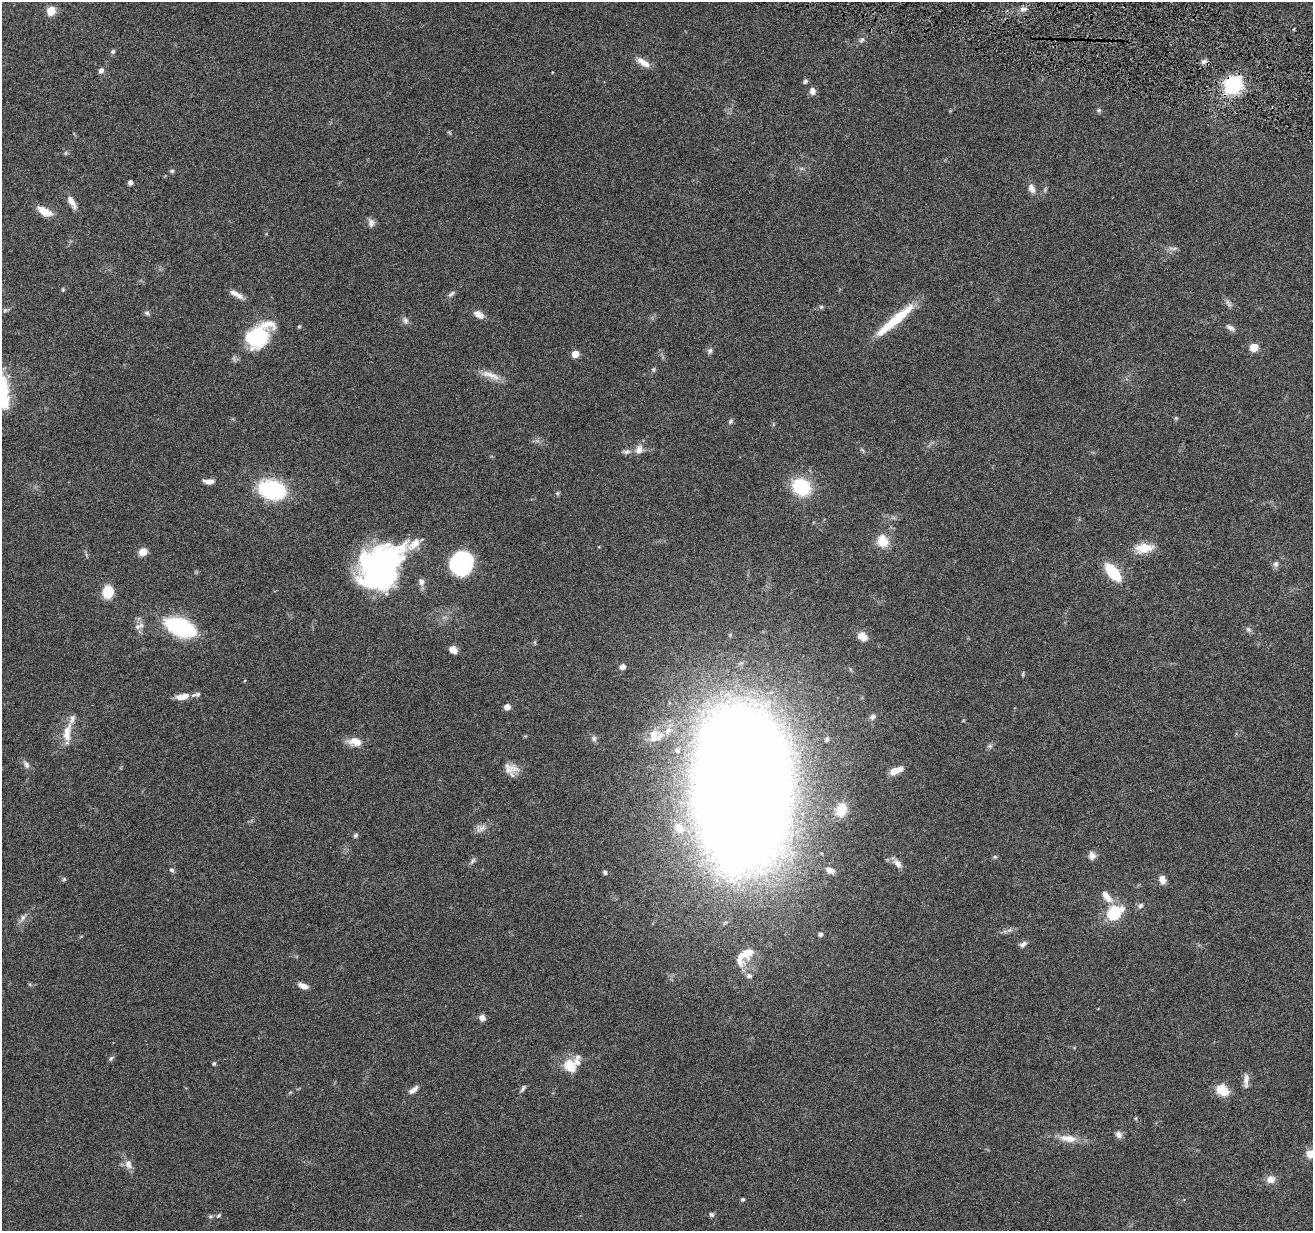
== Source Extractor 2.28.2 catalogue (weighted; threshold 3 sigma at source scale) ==
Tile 10 of 4 x 4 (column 2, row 3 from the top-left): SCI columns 1314-2624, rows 1484-2712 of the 5245 x 5297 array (HDU 1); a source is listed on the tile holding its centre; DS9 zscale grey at full resolution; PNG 1315 x 1233 px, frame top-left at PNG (2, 2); no overlay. Shown black and unused: <1% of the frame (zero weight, under 4 of 8 exposures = <1% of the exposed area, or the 3 px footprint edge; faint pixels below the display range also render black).
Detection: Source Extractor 2.28.2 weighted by HDU 2 'WHT'; one run over the whole footprint, this tile lists its part. Background 0.0614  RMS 0.0042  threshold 0.0171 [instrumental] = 3 sigma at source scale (4.09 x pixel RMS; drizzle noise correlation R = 1.36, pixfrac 0.8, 0.05/0.05 arcsec/px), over >= 5 px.
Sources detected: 125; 2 inside a brighter object's white glare — not listed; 5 inside a brighter listed object's ellipse — not listed separately; the other 118 listed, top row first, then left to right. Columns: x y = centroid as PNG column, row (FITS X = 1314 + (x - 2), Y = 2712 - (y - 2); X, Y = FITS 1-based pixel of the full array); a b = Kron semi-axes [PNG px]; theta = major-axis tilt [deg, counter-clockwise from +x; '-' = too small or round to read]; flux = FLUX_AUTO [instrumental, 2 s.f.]
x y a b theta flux
1023 9 10 7 -1 1.6
51 11 5 5 - 14
862 39 8 6 46 1.1
113 51 6 5 - 0.72
1204 61 7 6 - 1.3
643 62 18 8 -33 3.7
101 70 7 6 - 1.3
805 81 6 5 - 0.88
1233 85 12 10 46 40
812 91 9 8 - 1.8
1099 110 6 6 - 0.7
449 132 7 3 -59 0.43
65 153 6 4 89 0.52
172 171 6 4 2 0.69
130 182 5 5 - 1.3
1032 188 12 8 -64 2.4
72 202 18 6 -58 3.1
44 211 18 8 -29 5.4
371 223 12 8 90 1.7
63 290 6 3 -89 0.42
451 294 10 5 38 1.1
238 295 20 6 -39 2.6
1228 303 13 4 -55 1.2
821 307 6 5 - 0.61
5 310 6 5 - 0.71
147 313 7 6 - 0.83
479 314 11 7 -31 3.2
405 320 9 8 - 1.3
895 320 57 9 40 15
299 326 5 4 - 0.42
1230 328 12 6 -32 1.4
256 337 30 24 34 23
1254 347 6 6 - 6.2
710 351 8 6 76 1.1
575 354 5 5 - 6.5
653 369 5 5 - 0.54
491 375 29 8 -20 4.3
1176 418 5 5 - 0.52
731 421 8 5 50 0.72
639 450 11 9 67 2.9
626 452 10 6 9 1.3
209 481 12 6 -2 2.2
801 487 18 15 -35 21
272 490 20 14 -16 42
557 493 6 5 - 0.58
883 541 13 12 - 7.4
1144 548 23 11 7 6.9
143 552 8 7 - 3.8
386 557 68 26 26 63
461 563 20 19 - 42
1276 564 8 7 - 1.3
1113 572 19 9 -50 15
421 582 10 8 -81 1.7
108 592 10 9 - 9.6
137 627 12 7 35 1.8
180 627 25 13 -22 44
1248 629 8 6 -44 1
863 636 11 8 -34 3.9
453 650 9 7 -32 2.5
622 667 6 6 - 1.6
1023 674 6 4 72 0.45
198 694 8 6 5 1.2
184 696 9 7 7 3.5
507 707 5 4 - 3.7
873 717 8 6 32 1.1
668 731 11 9 58 3.1
654 734 17 14 88 5.6
67 736 18 11 85 5.2
594 739 8 6 -89 1
827 740 5 5 - 0.71
355 742 17 10 -11 4.6
990 746 6 5 - 0.79
677 750 7 6 - 1.2
26 764 11 7 -58 1.6
508 770 34 10 13 3.9
895 771 14 6 21 4.3
741 789 94 52 89 2200
841 810 14 10 75 6
481 828 17 7 31 2.2
679 828 15 12 -57 6
356 835 6 5 - 0.79
1092 856 10 9 - 1.9
995 857 5 5 - 0.57
473 861 9 5 49 0.96
897 863 15 8 -47 2.2
172 870 7 5 -17 0.77
830 870 10 6 -27 2
605 872 5 4 - 0.66
64 879 6 4 46 0.53
1162 880 9 7 -75 2.8
1107 897 19 8 -51 3.7
1140 906 8 6 44 1
1114 913 9 7 33 29
23 918 13 6 60 1.7
1009 930 8 6 20 1.1
820 934 5 5 - 1.3
1023 944 10 6 35 1.4
745 955 26 12 43 7.3
749 976 7 6 - 1
303 986 12 6 -21 2.4
482 1018 8 7 - 1.8
111 1058 9 5 44 0.78
214 1063 5 4 - 0.62
570 1066 18 14 -60 7.3
1246 1079 16 7 84 2.4
523 1088 10 4 59 0.89
413 1090 14 6 38 1.9
1222 1090 16 12 -34 5.7
1136 1118 6 3 71 0.42
1119 1134 9 8 - 1.5
1068 1138 24 9 -7 5.4
1310 1154 11 9 -9 4.3
128 1164 13 9 -63 2.6
1271 1179 10 9 - 2.9
743 1199 5 4 - 0.6
219 1215 7 3 35 0.58
711 1215 7 6 - 0.79
210 1216 6 5 - 0.74
Overlapping masked pixels (flux is a lower limit): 1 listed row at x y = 1233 85
Isophote crosses this tile's border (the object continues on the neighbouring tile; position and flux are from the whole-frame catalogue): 1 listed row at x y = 1310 1154